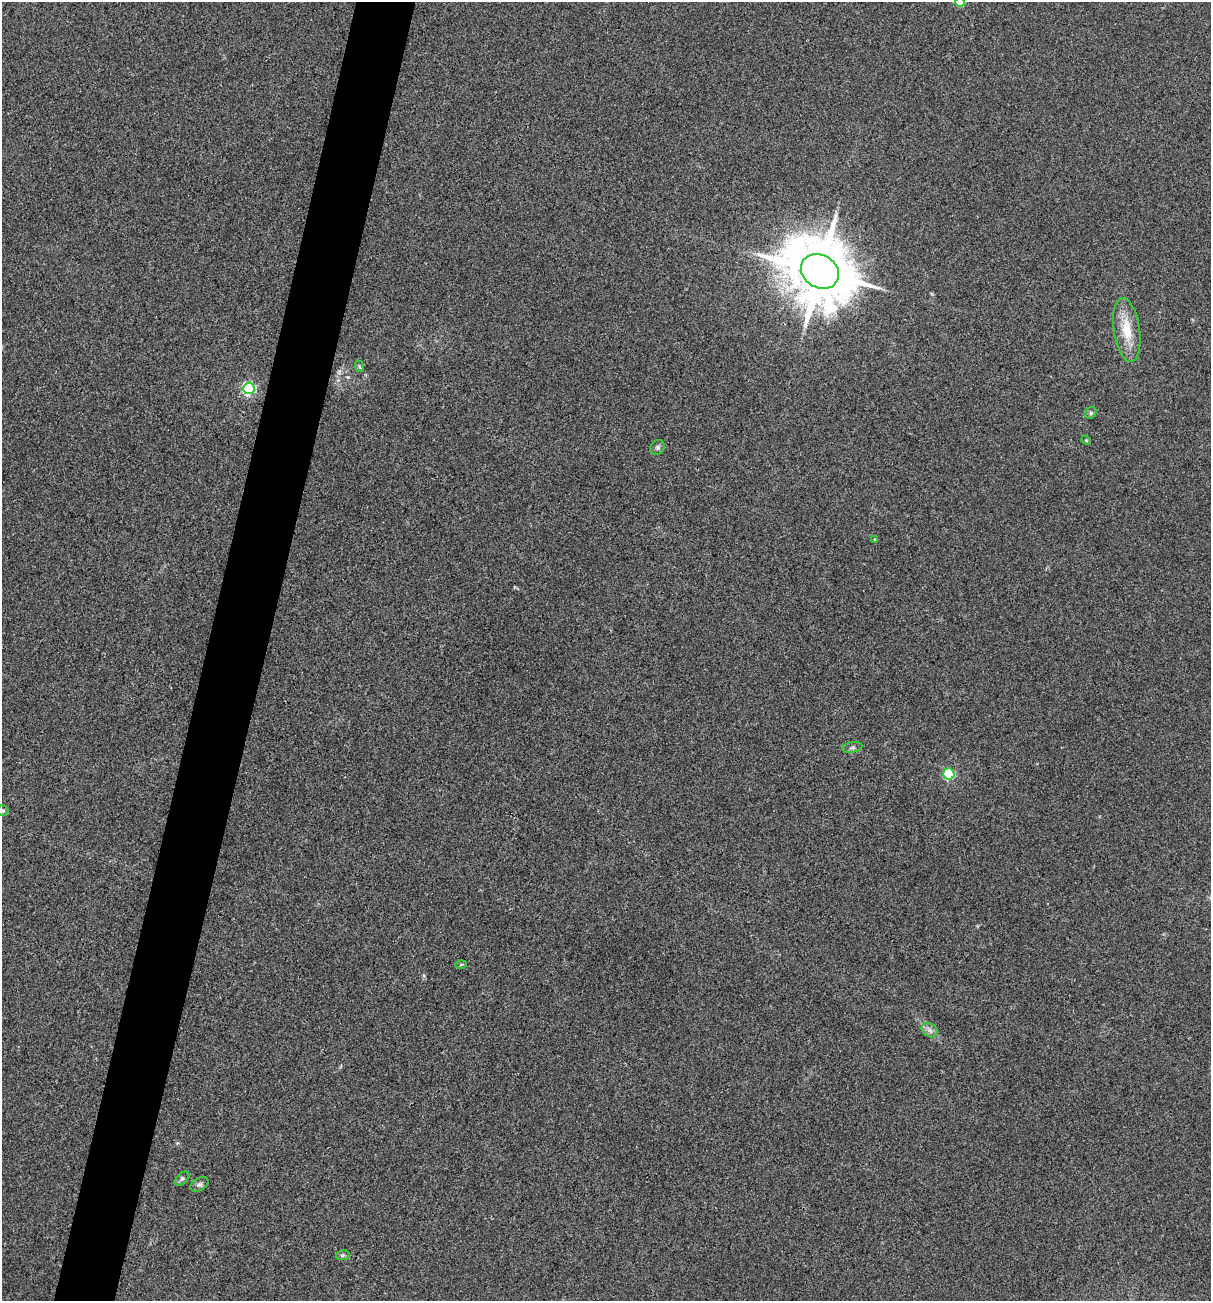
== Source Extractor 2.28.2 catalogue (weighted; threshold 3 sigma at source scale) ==
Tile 7 of 4 x 4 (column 3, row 2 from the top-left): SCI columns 2542-3750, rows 2597-3895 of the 5209 x 5195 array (HDU 1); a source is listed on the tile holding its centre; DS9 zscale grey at full resolution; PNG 1213 x 1303 px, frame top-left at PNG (2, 2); each listed source drawn as its Kron ellipse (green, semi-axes under 4 px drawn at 4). Shown black and unused: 5% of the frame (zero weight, under 3 of 4 exposures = <1% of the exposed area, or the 3 px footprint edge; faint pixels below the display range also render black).
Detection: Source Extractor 2.28.2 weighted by HDU 2 'WHT'; one run over the whole footprint, this tile lists its part. Background 0.12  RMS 0.0065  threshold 0.0294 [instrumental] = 3 sigma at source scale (4.5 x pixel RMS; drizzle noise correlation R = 1.50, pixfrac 1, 0.05/0.05 arcsec/px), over >= 5 px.
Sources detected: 17; all 17 listed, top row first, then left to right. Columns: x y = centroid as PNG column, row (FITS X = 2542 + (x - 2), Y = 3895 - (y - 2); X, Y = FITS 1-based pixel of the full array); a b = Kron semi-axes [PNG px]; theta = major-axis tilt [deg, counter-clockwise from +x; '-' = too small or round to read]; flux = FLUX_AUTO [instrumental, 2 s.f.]
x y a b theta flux
960 2 5 5 - 33
820 271 20 16 -31 6100
1127 330 32 13 -82 17
359 366 6 3 -71 0.72
249 388 6 5 - 110
1091 413 6 5 - 1.1
1086 440 5 4 - 0.6
658 447 8 7 - 1.6
875 539 4 3 - 0.74
852 747 10 5 10 1.6
949 774 5 5 - 69
2 810 6 5 - 1.1
461 964 6 4 2 0.78
930 1030 8 6 -35 2.5
182 1179 9 5 43 1.3
199 1184 10 6 29 2
343 1255 7 5 11 1.3
Overlapping masked pixels (flux is a lower limit): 1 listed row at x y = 820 271
Isophote crosses this tile's border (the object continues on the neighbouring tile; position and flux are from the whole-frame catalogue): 2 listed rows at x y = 960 2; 2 810